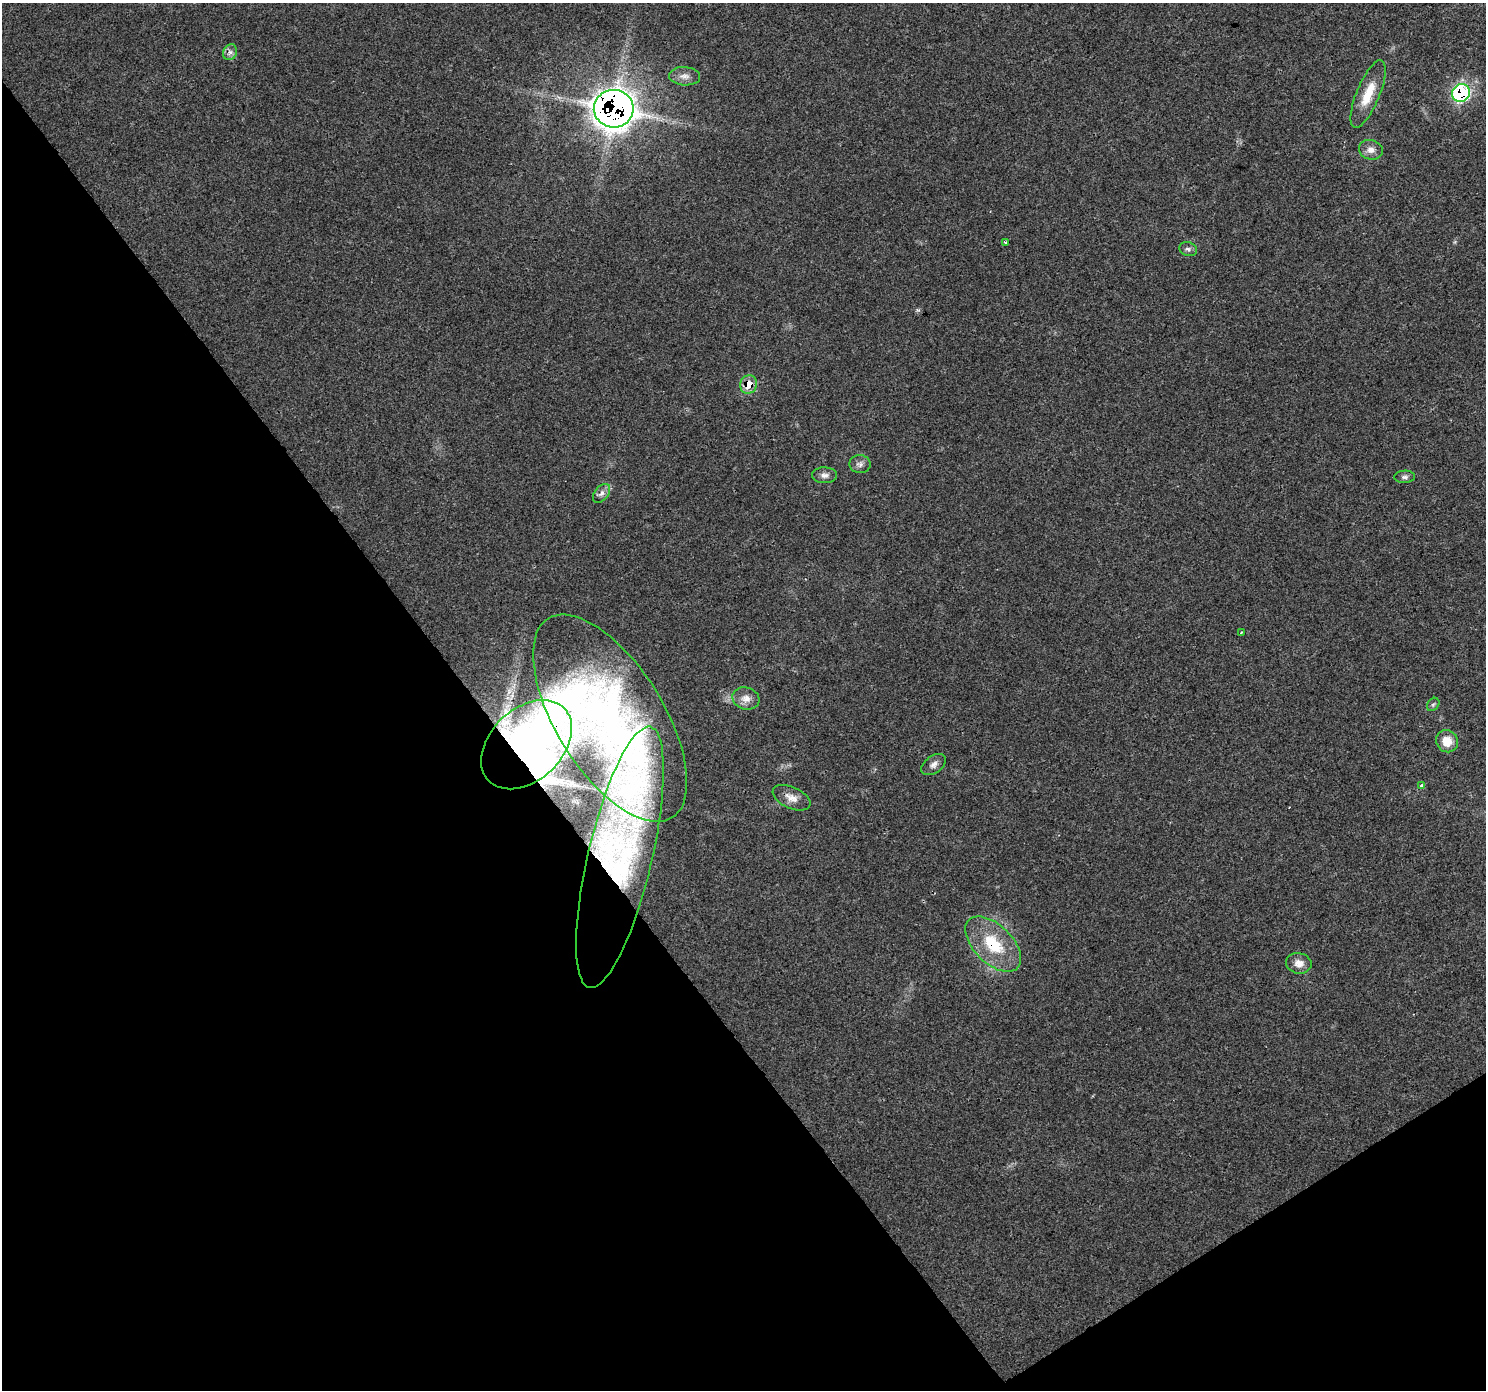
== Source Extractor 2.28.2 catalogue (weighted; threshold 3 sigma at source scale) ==
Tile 14 of 4 x 4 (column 2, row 4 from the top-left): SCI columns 1493-2976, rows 189-1576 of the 5946 x 5872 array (HDU 1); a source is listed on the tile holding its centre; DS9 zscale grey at full resolution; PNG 1488 x 1392 px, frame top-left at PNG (2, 3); each listed source drawn as its Kron ellipse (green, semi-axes under 4 px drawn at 4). Shown black and unused: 36% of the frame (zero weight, under 3 of 4 exposures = <1% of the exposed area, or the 3 px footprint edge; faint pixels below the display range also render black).
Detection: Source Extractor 2.28.2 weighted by HDU 2 'WHT'; one run over the whole footprint, this tile lists its part. Background 0.0202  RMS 0.0031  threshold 0.0139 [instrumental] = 3 sigma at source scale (4.5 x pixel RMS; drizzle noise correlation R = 1.50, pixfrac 1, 0.0396/0.0396 arcsec/px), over >= 5 px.
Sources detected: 28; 1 inside a brighter object's white glare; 1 cosmic-ray / hot-pixel residue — neither listed nor drawn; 1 inside a brighter listed object's ellipse — not listed separately; the other 25 listed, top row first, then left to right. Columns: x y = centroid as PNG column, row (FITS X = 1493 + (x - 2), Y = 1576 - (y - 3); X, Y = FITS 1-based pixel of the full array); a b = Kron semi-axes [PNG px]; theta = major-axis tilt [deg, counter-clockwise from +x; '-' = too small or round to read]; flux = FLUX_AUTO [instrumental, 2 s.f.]
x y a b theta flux
230 52 8 6 63 1.3
685 76 15 9 -3 2.3
1461 93 9 8 - 46
1368 94 36 11 68 7.7
614 109 20 19 - 390
1371 150 12 10 -16 2.2
1005 242 4 3 - 0.35
1188 249 9 7 -19 0.95
749 384 9 8 - 5.4
860 464 10 9 - 1.3
825 475 12 8 0 1.5
1405 477 10 6 2 0.92
602 493 11 6 50 1.5
1241 632 4 2 - 0.7
746 698 13 11 -16 2.7
1433 704 7 5 53 0.61
610 718 117 54 -58 140
1447 741 11 10 - 4.5
526 745 52 36 44 54
934 765 14 8 35 1.7
1421 786 3 3 - 6.2
791 798 20 10 -24 3
620 857 134 32 77 96
993 944 34 19 -44 15
1299 963 13 10 -11 2.6
Overlapping masked pixels (flux is a lower limit): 7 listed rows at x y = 1461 93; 614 109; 749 384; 610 718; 526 745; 620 857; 993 944